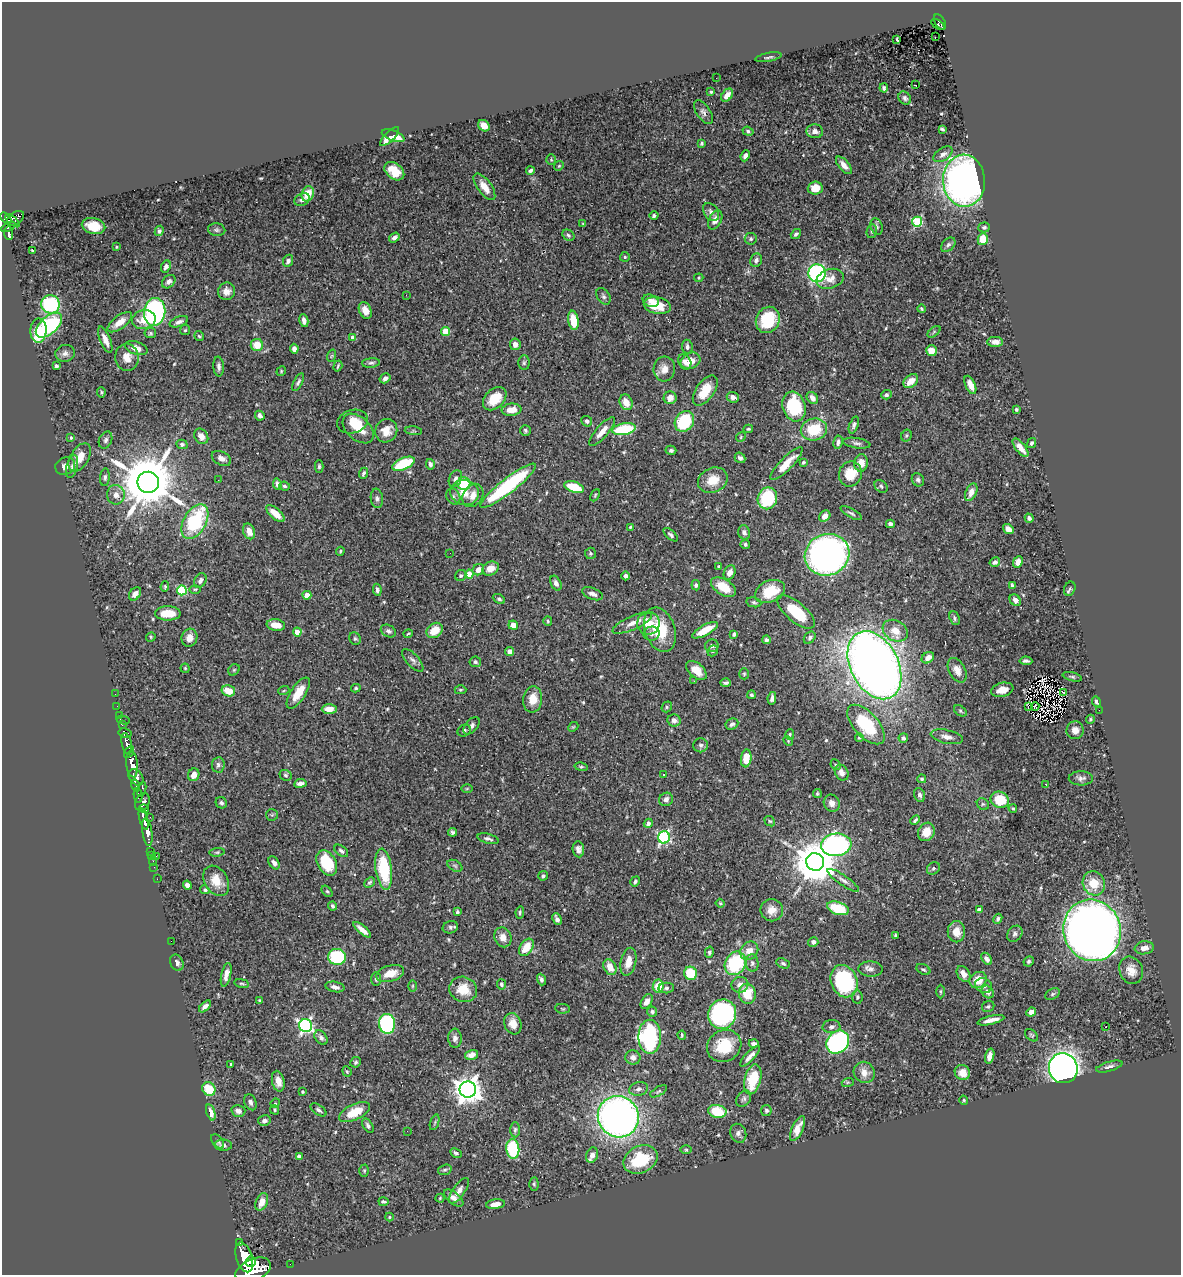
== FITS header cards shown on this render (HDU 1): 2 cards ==
NAXIS1  =                 1179
NAXIS2  =                 1273

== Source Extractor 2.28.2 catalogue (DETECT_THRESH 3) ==
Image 1179 x 1273 px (HDU 1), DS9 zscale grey, 1 PNG px = 1 image px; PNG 1183 x 1277 px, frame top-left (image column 1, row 1273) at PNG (2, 2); each listed source drawn as its Kron ellipse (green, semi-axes under 4 px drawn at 4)
Background 0.772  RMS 0.027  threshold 0.0805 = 3 sigma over >= 5 px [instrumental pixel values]
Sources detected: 552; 3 with non-positive FLUX_AUTO (blend fragments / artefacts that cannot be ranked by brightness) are neither listed nor drawn; of the other 549, the 500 brightest by FLUX_AUTO listed and drawn (49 fainter detections omitted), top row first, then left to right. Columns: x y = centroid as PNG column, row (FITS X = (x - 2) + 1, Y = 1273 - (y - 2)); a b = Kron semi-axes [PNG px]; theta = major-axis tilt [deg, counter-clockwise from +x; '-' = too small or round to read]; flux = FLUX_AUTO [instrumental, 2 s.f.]
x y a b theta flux
940 22 8 5 -60 54
938 24 7 2 -32 33
935 37 3 2 - 2.5
897 39 3 2 - 2.2
768 57 13 3 11 4
716 78 2 2 - 3
916 85 3 2 - 7.6
884 88 4 3 - 4.2
711 92 3 3 - 2.1
727 95 7 5 51 14
905 98 7 5 -50 4.8
703 112 13 7 -56 6.8
484 126 6 5 - 20
942 129 4 3 - 2.6
748 131 5 4 - 3.5
815 131 8 7 - 11
393 136 12 5 -20 19
390 137 12 4 45 16
702 143 3 3 - 2.3
943 154 11 6 33 8.6
745 156 6 4 65 7.6
551 160 5 4 - 2.1
844 165 10 5 -49 11
559 166 5 4 - 2.5
530 170 4 3 - 4.2
394 171 11 7 -39 30
964 181 26 21 -87 780
484 187 15 7 -53 21
815 188 7 6 - 24
308 194 8 6 73 27
302 200 8 6 24 6.8
711 212 10 7 -53 7.8
654 216 4 4 - 3.3
6 218 6 4 -43 410
15 218 9 6 35 370
715 220 10 6 63 13
12 221 8 4 -40 340
917 222 5 5 - 140
583 224 3 3 - 2.2
94 226 12 8 -14 29
8 227 8 3 28 250
877 227 8 6 -71 4.6
984 227 6 5 - 3.9
217 230 9 6 -9 4.5
159 231 5 4 - 3.6
872 231 7 5 76 3.2
9 233 6 4 -85 170
796 234 5 3 - 3.2
568 235 6 5 - 3.6
394 237 6 4 36 6
751 239 6 6 - 3.6
983 239 6 5 - 42
948 245 8 5 45 4.9
116 247 3 2 - 2.1
32 250 3 3 - 26
625 257 5 5 - 2.7
756 260 7 5 66 5.1
288 261 6 5 - 7.4
166 267 6 4 67 6.8
817 273 9 8 - 360
699 278 5 4 - 2
830 279 14 9 18 16
169 282 8 5 44 6
226 291 9 8 - 12
406 295 3 2 - 2.9
603 296 9 6 -58 5.3
651 301 8 6 -20 10
50 304 9 9 - 160
657 306 13 8 -11 42
922 309 4 3 - 2.6
365 310 8 6 -66 14
155 312 14 10 82 290
144 320 12 9 12 25
573 320 10 5 -81 42
768 320 13 11 65 92
304 321 6 4 -80 8.2
120 322 14 6 37 19
179 322 9 5 19 7
49 325 16 8 42 180
185 330 5 5 - 2.8
38 331 12 8 86 54
446 331 4 4 - 44
934 332 7 4 38 3
150 333 6 5 - 3.3
199 336 5 4 - 2.5
353 338 4 4 - 15
105 340 14 5 -68 14
995 342 8 5 0 11
515 344 6 5 - 11
257 345 6 6 - 30
687 347 7 5 -83 5.5
136 348 12 6 -18 15
294 349 5 4 - 8
931 351 5 5 - 22
65 353 10 8 13 7.6
331 356 6 4 70 2.6
127 357 13 11 -84 18
690 361 10 7 27 24
685 362 8 6 -63 8.4
371 363 9 4 5 4.2
524 363 7 5 88 3.6
56 366 3 3 - 3.7
219 366 10 5 -86 6.6
338 366 5 3 - 2.4
664 369 12 11 - 17
281 371 5 4 - 2
385 378 6 4 32 6.9
911 381 8 5 41 19
298 382 10 4 62 4.6
970 385 10 5 -66 20
705 390 17 9 55 39
101 392 5 3 - 2.5
886 395 5 4 - 4.2
733 397 6 5 - 8.3
670 398 6 6 - 18
812 398 6 5 - 11
495 399 13 9 44 40
626 402 8 6 -64 22
794 407 15 11 -74 110
512 410 10 6 6 19
1016 410 3 3 - 3.2
260 416 5 4 - 6.2
353 421 16 11 17 24
587 421 5 5 - 5.1
684 421 11 9 54 100
854 425 9 4 70 4.8
358 429 18 11 -42 35
624 429 12 6 11 110
748 429 5 3 - 2.4
814 429 13 11 12 65
525 430 5 5 - 3.2
386 431 12 11 - 23
413 431 9 3 -5 2.6
602 432 18 6 49 18
906 435 6 5 - 3.6
201 436 8 6 -54 14
741 437 5 4 - 2.5
71 438 4 3 - 3.1
106 440 9 6 66 5.6
838 442 7 4 82 6.9
857 443 14 5 -9 5.9
1032 443 5 4 - 3.9
182 444 5 4 - 4.3
1020 448 11 5 -51 16
671 450 5 4 - 3.9
80 458 16 9 59 25
221 458 10 6 -28 10
740 458 6 5 - 6.3
803 462 3 3 - 3.2
861 463 9 6 83 18
403 464 12 6 24 83
430 464 5 4 - 5.2
786 464 22 6 46 34
65 466 10 8 25 10
72 466 12 5 75 6.3
319 466 6 4 89 3.5
363 473 5 4 - 4.3
850 474 13 11 68 42
105 477 9 4 85 4.6
455 479 9 6 66 6.4
218 480 2 2 - 2.9
713 480 15 12 23 34
918 480 7 6 - 4.4
148 482 11 10 - 13000
277 484 6 4 -80 6.2
464 484 6 6 - 71
284 486 5 4 - 3.5
508 486 35 7 38 200
881 486 7 5 -43 3.7
574 487 10 5 -18 61
971 492 9 5 67 16
465 493 14 12 -14 29
116 495 10 9 - 13
473 495 12 9 56 18
595 495 6 4 65 2.4
453 497 8 6 -62 5.2
377 498 10 6 -83 6
767 498 11 9 71 110
851 513 12 4 -29 4.6
275 514 11 5 -42 27
825 516 6 5 - 15
1029 518 4 4 - 5
195 522 19 11 61 150
890 524 4 4 - 6.1
630 527 3 3 - 2.1
1008 529 6 4 -34 14
249 531 8 6 -70 18
744 532 7 6 - 6.9
671 535 9 4 -43 4.6
745 544 4 4 - 3.8
340 551 4 3 - 2.1
450 553 2 2 - 3.3
590 553 6 5 - 3.5
827 555 22 20 24 910
995 562 5 5 - 5.8
1018 562 6 4 67 11
718 567 3 3 - 2.6
490 568 8 6 26 19
478 570 6 5 - 15
730 573 7 5 65 14
469 574 4 4 - 26
461 575 6 5 - 3.6
625 576 4 4 - 4.8
200 581 8 5 59 7.5
556 583 8 5 -64 7.1
696 585 5 4 - 3.8
1012 585 4 4 - 2.9
165 586 5 4 - 3.2
723 587 14 8 -32 42
195 589 5 3 - 2
1070 589 7 5 67 3.7
182 590 5 5 - 120
377 590 6 4 -81 4.6
770 591 15 10 24 56
135 594 7 5 51 8.8
592 594 11 5 -21 9.6
307 595 4 4 - 25
499 599 6 4 -26 3.9
1015 600 6 5 - 7
754 602 7 5 -11 4
796 612 23 9 -40 77
168 613 13 7 0 38
954 618 7 5 -69 3.6
548 621 5 4 - 2.6
632 623 21 7 24 16
648 623 11 11 - 29
276 625 9 5 -9 24
513 625 5 4 - 23
435 630 9 7 37 32
660 630 23 15 -71 69
705 630 14 5 29 35
388 631 8 6 -28 5.2
895 631 13 10 -29 22
297 632 4 4 - 17
408 634 4 2 - 2
651 634 8 7 - 7
734 634 4 3 - 3
151 637 5 4 - 2.2
189 638 9 7 73 14
810 638 7 5 50 4.1
355 639 6 5 - 3.4
766 640 4 3 - 3.7
712 646 7 6 - 6.1
713 651 6 4 47 2.9
510 652 4 4 - 9.1
928 658 7 5 37 10
413 660 14 6 -47 6.8
1026 661 6 3 -4 5.4
475 662 6 5 - 3.8
874 665 36 24 -63 1900
185 668 4 4 - 2.4
234 670 6 5 - 2.9
696 670 12 7 -40 25
957 670 13 8 -61 13
744 674 5 4 - 2.4
1072 677 10 4 -15 3.5
694 681 3 2 - 3.4
726 683 5 3 - 3.8
356 688 5 4 - 2.7
284 690 6 3 20 2
460 690 6 4 0 2.6
1002 690 11 7 13 18
228 691 7 5 -14 30
1064 692 3 2 - 3.2
298 693 18 7 57 32
115 694 2 2 - 8.1
751 695 4 4 - 3
772 698 6 3 80 6.5
533 699 13 9 83 30
1096 702 5 4 - 4.7
117 706 2 2 - 9
1028 706 4 2 - 3
1035 706 4 3 - 2
667 707 5 5 - 2.7
329 709 7 5 1 15
1099 710 2 2 - 39
960 711 7 4 -37 2.9
120 715 3 3 - 48
1090 719 5 4 - 2.3
123 720 7 2 -14 16
674 720 7 6 - 6.3
122 724 4 3 - 200
732 724 7 5 28 6
866 724 24 12 -47 94
471 726 10 6 48 6.3
573 727 6 4 42 2.2
1075 730 9 8 - 14
464 731 7 5 31 4.4
125 733 6 4 -12 240
790 734 5 4 - 2.9
859 737 4 3 - 2.4
947 737 16 6 -12 12
903 738 5 4 - 4
788 741 5 4 - 2
127 744 11 5 -76 1300
701 745 7 7 - 5
129 752 6 3 57 730
746 758 9 5 84 34
132 764 13 5 -84 2900
218 765 7 6 - 5.9
836 765 6 4 -46 3.1
581 767 6 4 -12 2.7
842 773 8 6 -60 11
663 774 3 3 - 3.5
194 775 6 5 - 15
286 775 6 5 - 3.4
136 777 9 6 -53 1000
1081 778 12 7 0 7.1
922 779 4 4 - 2.8
300 783 6 4 9 7
1046 784 3 2 - 6.1
136 786 6 3 -75 330
142 789 7 3 74 230
467 789 6 4 1 2.1
817 794 4 4 - 2.5
138 795 7 4 -80 700
919 795 7 5 -71 5.9
666 799 7 6 - 6.4
1000 800 9 8 - 67
142 802 9 7 61 640
221 803 6 5 - 4.1
832 803 8 7 - 9.2
983 804 6 5 - 3.3
1013 808 4 3 - 2.1
144 809 5 3 - 230
272 815 6 5 - 2.8
150 817 2 2 - 9.9
144 819 11 4 -75 1600
915 820 5 3 - 3.3
770 821 6 4 -41 2.6
648 823 5 4 - 5.9
147 832 14 5 -82 1400
453 832 4 4 - 3.9
926 832 9 8 - 26
664 837 6 6 - 270
488 839 11 5 -15 6
836 845 15 11 6 490
578 849 8 6 -83 7.6
151 851 4 2 - 36
341 851 8 5 -37 4.2
217 852 7 4 8 2.9
151 855 2 2 - 17
156 856 2 2 - 53
153 861 4 2 - 18
815 862 9 9 - 6800
274 863 7 4 -57 7
327 863 14 9 -61 83
455 866 8 5 -30 4.3
154 867 4 3 - 11
933 868 7 5 38 3.9
384 869 20 8 -82 110
543 876 5 4 - 3.6
157 879 2 2 - 8.5
843 880 19 5 -35 9.5
216 881 16 11 -58 30
635 881 5 4 - 3.3
370 882 6 4 43 3.1
1094 883 12 11 - 40
187 885 4 4 - 7.6
205 890 5 4 - 3
327 891 6 4 -52 2.9
720 903 4 4 - 2.3
332 906 4 3 - 3.7
838 908 11 6 -18 73
772 910 11 11 - 20
979 910 4 4 - 12
457 912 3 3 - 4.7
520 912 6 4 81 2.8
557 919 6 4 -65 6.5
998 919 5 4 - 4
450 927 8 6 14 4.7
362 930 11 4 -41 12
1092 930 31 28 -70 2400
956 932 10 8 90 22
1015 934 9 7 51 5.9
895 935 3 3 - 2.4
503 937 10 8 -67 16
171 941 2 2 - 18
813 942 5 4 - 6.2
526 947 9 6 55 34
1144 948 9 6 7 12
749 951 10 8 49 20
709 952 6 4 75 3.1
337 957 9 8 - 100
987 959 7 4 -55 7.1
1029 961 5 5 - 3.4
628 962 14 7 77 21
177 963 8 6 -66 7.5
735 963 12 10 57 130
752 963 9 6 -84 5.6
783 963 7 4 -25 3.8
610 967 8 6 -63 25
871 969 12 7 -3 8.5
923 969 7 5 -27 3.8
1131 970 14 11 -67 20
390 973 14 8 16 28
690 973 7 6 - 62
964 974 9 6 -56 13
226 975 12 5 77 13
376 979 7 5 -89 4
541 979 6 4 -69 4.9
978 980 9 7 39 31
844 981 16 13 -68 170
242 983 7 4 -9 2.7
501 984 5 4 - 4.3
740 985 8 8 - 12
412 986 5 3 - 2.1
658 986 6 5 - 39
984 986 8 7 - 7.8
335 987 10 5 -11 7.7
666 988 8 5 1 4.4
463 989 14 12 -22 42
940 991 7 3 -90 2.3
988 992 7 5 -48 5.8
747 994 10 8 -78 45
1052 994 8 5 27 3.7
857 997 6 5 - 3.3
260 1001 3 3 - 2.7
647 1002 8 5 59 9.7
205 1006 7 4 43 8.6
988 1006 6 5 - 3.4
563 1009 7 4 -7 2.5
652 1012 5 5 - 4.4
1031 1012 5 4 - 13
722 1014 15 14 - 320
991 1020 14 4 13 14
387 1024 10 8 -85 210
513 1024 11 8 -69 19
305 1026 6 6 - 450
831 1027 9 6 4 6.1
1106 1027 3 2 - 3
682 1035 4 2 - 2.1
1032 1035 7 5 -40 3.1
650 1037 17 11 90 270
321 1038 8 5 -52 5.9
455 1038 9 6 -85 7.8
838 1042 12 10 46 320
754 1043 5 4 - 5.1
724 1046 18 15 31 64
471 1055 7 5 16 14
750 1056 13 4 46 11
990 1056 7 4 74 11
633 1057 7 7 - 8.6
356 1062 5 5 - 3.3
231 1064 3 3 - 2
1109 1067 14 4 16 6.7
1063 1068 15 14 - 1200
347 1071 5 4 - 2.3
864 1072 11 10 - 15
962 1073 8 7 - 22
753 1079 15 8 75 63
278 1081 10 6 -77 15
848 1082 6 4 18 2.4
209 1089 7 6 - 45
468 1089 8 8 - 2100
639 1089 9 6 15 7.2
659 1091 9 4 30 3.1
303 1092 4 4 - 2.4
744 1099 9 6 54 5
964 1100 4 4 - 2.2
250 1102 8 6 -66 5.6
275 1103 5 4 - 2.3
275 1110 5 4 - 3
318 1110 9 5 -35 4.7
766 1110 5 5 - 3.1
238 1111 7 5 -14 8.8
717 1111 9 6 -10 59
211 1112 8 4 -73 13
355 1112 16 8 26 42
618 1117 21 20 - 960
264 1121 6 5 - 6.3
435 1122 8 3 71 2.9
368 1126 8 5 -59 5.1
798 1129 13 5 65 18
515 1130 7 5 89 3.6
407 1131 2 2 - 20
738 1133 10 7 -66 7.7
218 1141 8 5 -50 4
223 1145 8 5 -2 5.9
513 1149 10 6 -86 120
686 1150 6 4 -1 2.2
456 1153 6 4 -28 3.8
592 1155 8 6 70 11
299 1157 4 4 - 12
640 1159 18 13 24 97
445 1170 7 5 19 3.5
364 1171 6 4 -89 2.8
534 1184 6 4 -88 3.1
459 1191 15 6 54 9.9
440 1198 4 4 - 2.1
454 1198 11 5 -39 12
262 1202 9 5 66 18
383 1202 5 3 - 3.1
496 1204 9 4 7 15
389 1217 4 4 - 2
239 1243 3 3 - 83
244 1257 15 8 -73 4000
251 1261 5 5 - 990
290 1264 2 2 - 8.5
253 1270 19 11 25 5500
At the frame edge (FLAGS 8, measured only in part): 1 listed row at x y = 253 1270
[49 fainter detections neither listed nor drawn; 3 non-positive-flux detections neither listed nor drawn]